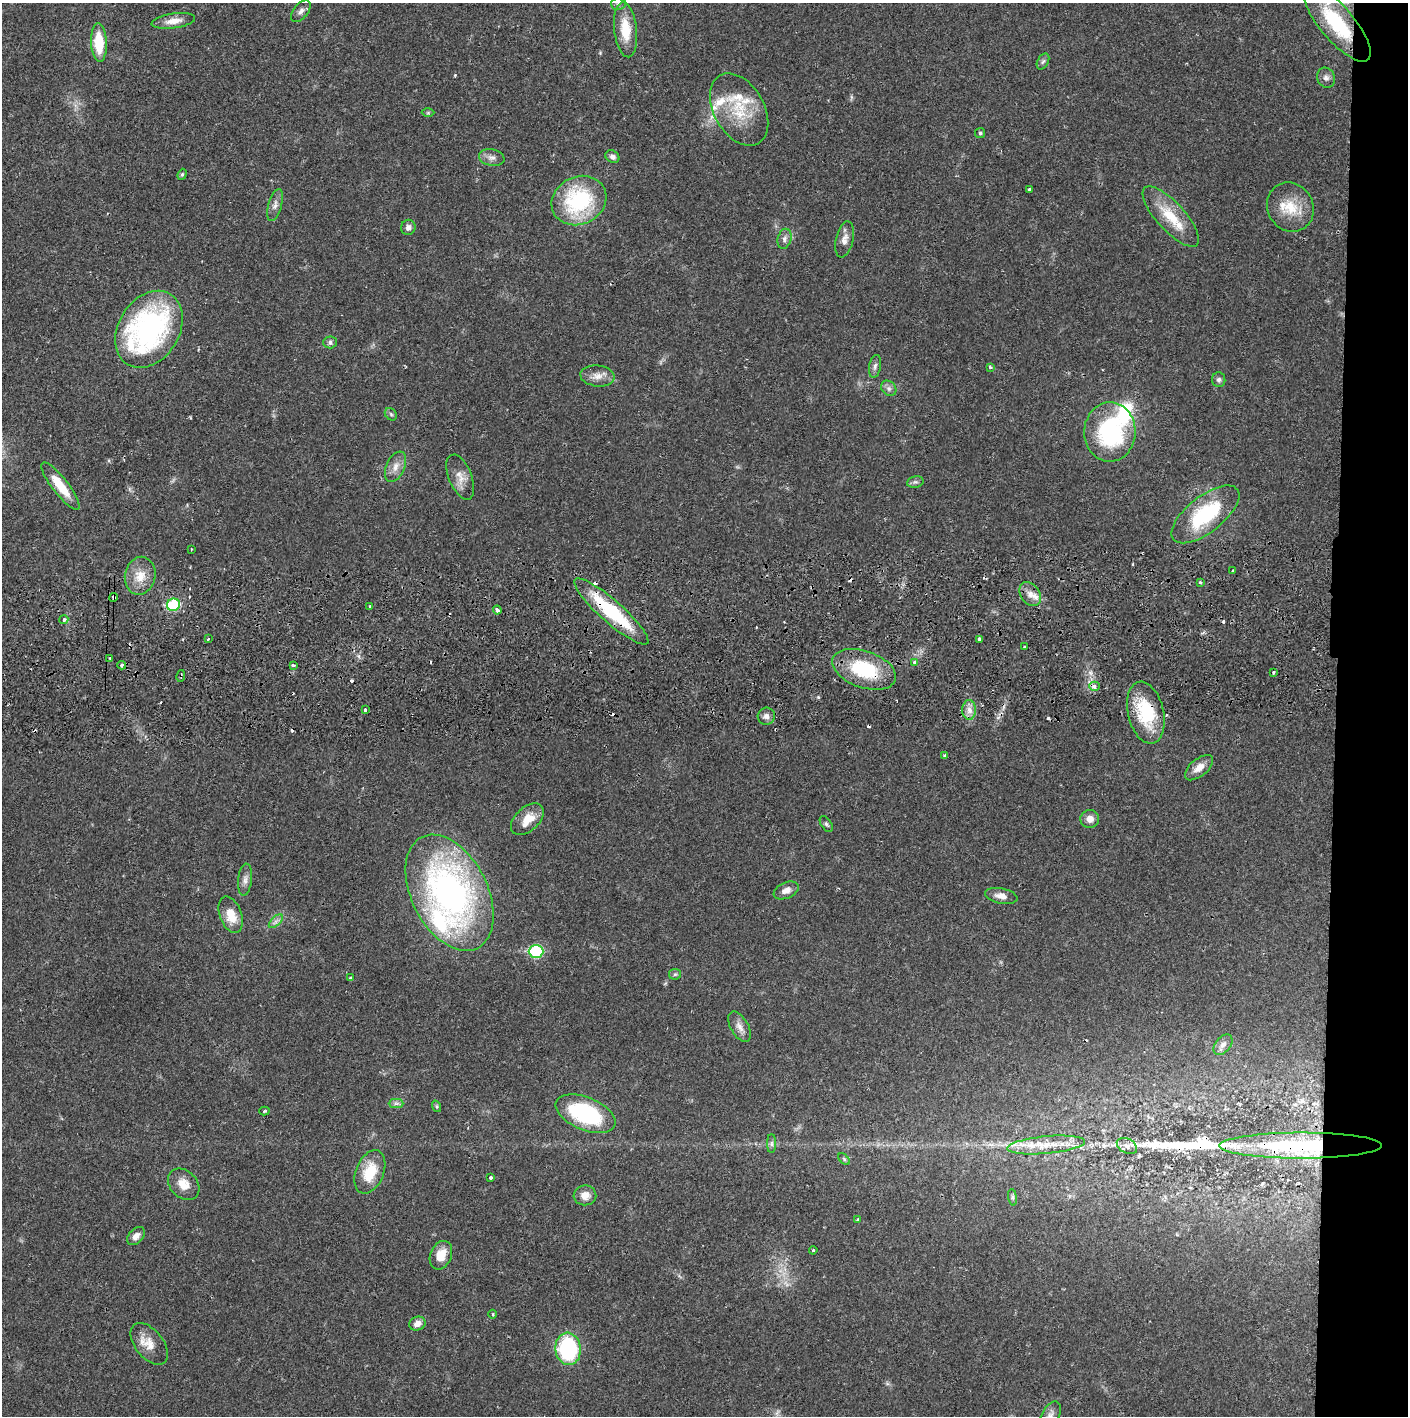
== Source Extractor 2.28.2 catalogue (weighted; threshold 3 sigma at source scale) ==
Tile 6 of 3 x 3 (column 3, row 2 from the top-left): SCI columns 2817-4222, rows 1471-2884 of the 4229 x 4357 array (HDU 1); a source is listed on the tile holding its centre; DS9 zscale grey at full resolution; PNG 1410 x 1418 px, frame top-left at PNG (2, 3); each listed source drawn as its Kron ellipse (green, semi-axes under 4 px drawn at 4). Shown black and unused: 5% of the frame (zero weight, under 2 of 3 exposures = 3% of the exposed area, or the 3 px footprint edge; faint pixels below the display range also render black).
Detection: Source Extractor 2.28.2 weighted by HDU 2 'WHT'; one run over the whole footprint, this tile lists its part. Background 0.0213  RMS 0.0035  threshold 0.0156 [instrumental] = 3 sigma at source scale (4.5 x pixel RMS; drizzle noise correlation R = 1.50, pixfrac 1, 0.05/0.05 arcsec/px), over >= 5 px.
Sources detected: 125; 13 cosmic-ray / hot-pixel residue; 1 long thin detection or spike segment (spike, bleed or trail) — neither listed nor drawn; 10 inside a brighter listed object's ellipse — not listed separately; the other 101 listed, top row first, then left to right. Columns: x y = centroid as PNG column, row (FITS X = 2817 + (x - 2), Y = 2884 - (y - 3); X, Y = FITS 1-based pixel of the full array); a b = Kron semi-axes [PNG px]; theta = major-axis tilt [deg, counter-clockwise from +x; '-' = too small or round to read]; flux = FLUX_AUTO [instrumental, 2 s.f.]
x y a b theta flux
618 4 7 6 - 0.85
301 11 13 7 50 1.6
173 21 22 7 8 3.6
1337 23 48 17 -50 25
625 30 27 11 -84 9.6
99 43 19 8 -87 12
1043 61 8 5 61 0.82
1326 78 10 9 - 1.6
739 110 39 25 -60 16
428 113 6 4 1 0.43
980 133 5 5 - 0.59
612 157 7 6 - 1.1
492 158 13 8 -11 1.8
182 174 5 4 - 0.53
1029 189 3 2 - 0.39
579 201 28 24 26 33
275 205 16 7 75 1.9
1290 207 25 23 -60 10
1171 217 39 14 -48 12
408 227 8 7 - 1.3
784 239 10 7 75 1.5
845 239 18 8 77 2.6
149 329 41 30 58 75
330 342 6 6 - 0.95
875 366 12 6 80 1.3
990 367 3 3 - 0.69
597 376 17 10 -6 3.2
1219 380 7 6 - 0.95
889 388 8 7 - 1.3
391 414 7 5 -45 0.68
1110 432 29 25 88 39
395 467 16 9 65 3
460 477 24 11 -68 4.1
915 482 8 6 11 0.9
60 486 29 8 -52 8.2
1205 514 41 18 38 28
191 549 3 2 - 0.21
1233 571 3 3 - 0.65
140 576 19 15 79 6
1200 582 3 3 - 0.63
1030 594 13 9 -54 3.1
113 597 4 3 - 3.6
173 605 6 6 - 24
370 606 3 2 - 0.27
497 610 4 3 - 2.6
611 611 48 11 -41 27
64 620 4 4 - 1.3
208 639 3 3 - 0.61
979 639 4 3 - 2.1
1025 646 3 3 - 1.3
110 658 3 2 - 0.31
915 662 3 3 - 1.8
122 665 4 3 - 0.64
293 665 4 3 - 1.3
864 669 33 18 -19 22
1274 672 3 3 - 0.58
181 676 6 2 79 0.44
1094 686 5 4 - 2
365 710 3 3 - 0.95
969 710 10 7 -90 2.2
1146 713 31 18 -77 19
766 716 8 8 - 1.5
945 756 4 3 - 1.1
1199 768 17 8 40 3.2
527 819 19 12 42 5.7
1090 819 9 9 - 2.6
826 824 9 5 -56 0.76
245 880 16 7 84 2
786 890 13 7 24 2.5
449 893 62 38 -63 130
1001 896 16 7 -11 2.6
231 915 19 11 -70 6.6
276 921 9 4 45 1.2
536 951 7 6 - 30
675 974 6 5 - 0.6
351 978 3 3 - 0.6
739 1027 17 9 -60 2.6
1223 1045 12 7 50 1.7
396 1103 7 4 0 0.93
436 1106 6 4 -72 0.47
264 1111 5 4 - 0.53
586 1114 32 16 -23 35
772 1144 9 4 -90 0.87
1046 1145 39 8 5 9
1127 1146 11 7 -29 1.7
1301 1146 81 13 0 53
844 1159 7 4 -46 0.52
370 1172 23 14 68 10
491 1178 3 3 - 1
184 1184 18 13 -45 4.6
585 1195 11 10 - 3.5
1013 1197 8 4 -82 0.65
858 1220 3 3 - 0.44
136 1236 10 7 46 1.9
813 1250 4 3 - 0.38
441 1255 15 10 67 5.4
493 1314 4 3 - 0.33
417 1323 8 7 - 2.2
149 1344 24 14 -52 5.2
568 1349 16 12 -84 35
1050 1415 15 8 61 2
Overlapping masked pixels (flux is a lower limit): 7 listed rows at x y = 149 329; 113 597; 611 611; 864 669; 181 676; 1146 713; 1301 1146
Isophote crosses this tile's border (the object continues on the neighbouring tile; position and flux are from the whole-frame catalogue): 1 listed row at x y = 1050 1415
Unlisted compact peaks at least as high as the median listed source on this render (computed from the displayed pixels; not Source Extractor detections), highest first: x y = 818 697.